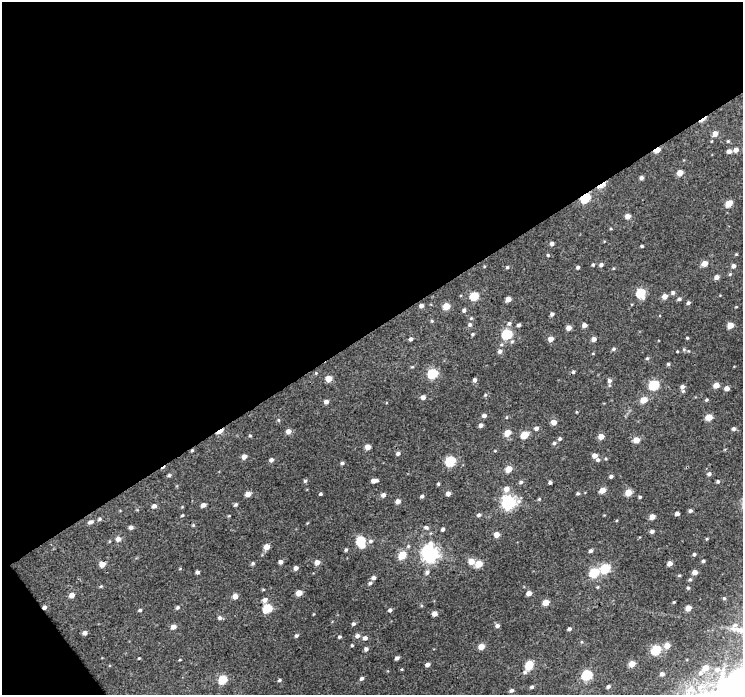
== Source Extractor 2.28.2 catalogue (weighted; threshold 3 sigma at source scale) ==
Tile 1 of 2 x 2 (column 1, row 1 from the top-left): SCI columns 1-741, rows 736-1428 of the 1482 x 1465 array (HDU 1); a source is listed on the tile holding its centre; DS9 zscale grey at full resolution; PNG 745 x 697 px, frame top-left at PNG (2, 2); no overlay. Shown black and unused: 49% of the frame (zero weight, under 3 of 4 exposures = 1% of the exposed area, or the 3 px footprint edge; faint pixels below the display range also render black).
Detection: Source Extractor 2.28.2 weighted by HDU 2 'WHT'; one run over the whole footprint, this tile lists its part. Background 0.0157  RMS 0.0074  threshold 0.0334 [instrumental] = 3 sigma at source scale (4.5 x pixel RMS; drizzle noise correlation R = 1.50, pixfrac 1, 0.0396/0.0396 arcsec/px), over >= 5 px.
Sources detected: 207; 3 cosmic-ray / hot-pixel residue — not listed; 1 inside a brighter listed object's ellipse — not listed separately; the other 203 listed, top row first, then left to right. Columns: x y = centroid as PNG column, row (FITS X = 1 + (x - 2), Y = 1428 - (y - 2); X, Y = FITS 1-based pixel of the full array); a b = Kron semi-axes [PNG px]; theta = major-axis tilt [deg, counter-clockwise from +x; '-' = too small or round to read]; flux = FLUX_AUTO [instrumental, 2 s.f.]
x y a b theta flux
715 134 5 5 - 4.9
728 141 4 4 - 0.85
657 150 5 3 - 10
736 150 5 5 - 3.7
729 151 4 4 - 3
680 173 4 4 - 8.1
641 178 4 4 - 1.9
601 185 13 4 31 9.6
585 198 6 5 - 45
729 204 5 4 - 11
628 216 4 4 - 5.2
552 244 4 4 - 2.2
642 246 3 3 - 0.86
736 254 4 3 - 0.64
548 255 4 4 - 0.77
705 263 5 4 - 7
593 265 4 3 - 0.85
601 265 5 4 - 1.7
733 266 5 4 - 2.4
507 267 4 3 - 0.81
578 267 4 4 - 1.3
730 274 5 4 - 0.79
716 277 5 4 - 3.5
641 293 6 5 - 31
673 293 5 5 - 1.5
474 296 5 5 - 25
664 296 5 4 - 5.2
508 299 4 4 - 6.6
679 299 5 4 - 1.5
688 303 4 4 - 1.5
421 306 4 4 - 2.6
446 306 5 4 - 14
464 310 4 4 - 1.8
552 314 4 3 - 1.7
432 321 5 4 - 0.74
509 323 6 6 - 2
470 325 6 6 - 1.7
518 325 4 3 - 1.6
584 325 4 4 - 3.1
730 325 5 4 - 9
569 328 4 4 - 4.8
472 334 4 4 - 0.79
507 334 5 5 - 46
687 338 4 3 - 0.7
411 339 4 4 - 1.8
551 339 4 4 - 5.2
594 339 5 4 - 3.3
613 349 6 4 17 1.2
500 351 6 6 - 2.6
647 358 5 4 - 1.1
668 364 4 4 - 1
316 373 4 4 - 0.66
433 373 5 5 - 44
329 379 5 4 - 8.2
475 380 5 4 - 1.9
609 381 6 5 - 2.1
654 385 6 5 - 44
716 385 4 4 - 6.8
682 387 8 4 -87 2.8
727 388 4 4 - 4.1
485 395 5 4 - 0.88
423 397 5 4 - 3
644 400 5 5 - 10
706 400 4 4 - 0.83
326 402 4 4 - 2.7
484 415 5 4 - 2
709 417 5 4 - 12
278 420 5 3 - 0.79
554 422 4 4 - 6
481 425 4 4 - 2.4
536 428 5 5 - 2.3
734 429 4 4 - 2
220 431 8 3 29 11
288 431 5 5 - 4.1
507 433 5 4 - 9.7
250 435 4 4 - 0.74
525 435 5 4 - 18
601 436 4 4 - 6.4
560 439 4 4 - 1.3
636 440 5 4 - 8
554 443 5 4 - 1.2
368 447 4 4 - 6.5
495 451 4 2 - 0.54
398 453 5 4 - 2
244 456 5 4 - 3.9
594 456 4 4 - 4.6
271 460 4 4 - 2
598 460 5 4 - 1.5
450 461 5 5 - 45
342 463 5 4 - 1.1
509 469 5 4 - 11
709 474 5 5 - 1.8
169 475 4 4 - 1
611 476 4 3 - 1.6
305 481 5 5 - 1.1
374 481 6 4 9 3.9
718 481 5 4 - 1.1
521 482 6 4 17 1.4
550 482 3 3 - 1.5
438 484 3 3 - 0.94
506 489 6 5 - 4.9
602 490 5 4 - 7.6
628 492 5 4 - 12
448 493 4 4 - 3.1
578 493 4 4 - 0.96
248 494 4 4 - 6.1
320 494 3 3 - 1
383 495 5 4 - 2.9
422 496 4 3 - 1.4
640 497 4 3 - 0.99
539 499 5 4 - 0.82
398 501 4 4 - 3.6
508 502 6 6 - 150
236 504 4 3 - 1.2
203 505 4 4 - 3.1
154 506 6 5 - 2.1
690 511 4 4 - 1.6
677 513 4 4 - 3
182 515 4 3 - 0.71
479 515 5 5 - 1.4
652 517 4 4 - 5.7
99 519 6 5 - 1.2
90 522 8 5 21 2.1
193 525 4 4 - 0.74
131 527 4 4 - 2.2
426 527 6 5 - 1.9
443 529 4 3 - 1.7
652 531 4 4 - 1.9
496 534 4 4 - 6.8
118 539 5 5 - 3.8
361 541 5 5 - 35
371 541 7 5 2 1.8
267 547 4 4 - 7
346 550 4 4 - 1.1
591 551 4 4 - 1.7
430 553 7 6 - 260
694 554 4 4 - 1.2
402 555 5 5 - 18
471 561 6 5 - 6.8
703 561 4 3 - 1.2
280 562 4 4 - 2.6
317 562 5 4 - 4.8
253 563 4 4 - 1.2
670 563 4 4 - 4.4
102 564 4 4 - 7.6
479 564 5 4 - 12
296 568 4 4 - 3.2
605 568 6 5 - 36
197 572 4 3 - 1.7
427 572 6 5 - 1.7
695 572 4 4 - 4.7
594 573 6 5 - 33
679 575 5 3 - 0.75
374 578 5 4 - 2.3
690 579 5 4 - 1
370 583 6 5 - 1.6
101 586 5 3 - 0.74
688 588 4 4 - 0.95
299 593 4 4 - 9.5
529 593 4 4 - 4.6
72 595 5 4 - 4.5
235 596 5 4 - 5.1
724 598 4 4 - 1
265 600 6 5 - 2.9
546 602 5 4 - 8
44 607 4 4 - 2.5
177 607 5 5 - 1.2
267 608 5 5 - 34
688 608 4 4 - 7.1
140 610 4 3 - 1.1
390 610 4 4 - 1.7
434 613 4 4 - 4.9
220 618 6 5 - 1.8
353 624 5 4 - 1.4
497 626 5 4 - 2.3
173 627 5 4 - 4.1
569 629 4 3 - 1.5
85 633 4 4 - 2.8
296 636 4 4 - 1.3
357 636 6 5 - 2.5
339 637 4 3 - 1.1
365 638 5 5 - 2.4
352 645 4 3 - 0.69
481 646 5 4 - 7
667 646 5 5 - 7.2
366 649 5 4 - 2
656 650 5 5 - 38
139 658 3 3 - 0.57
397 658 4 3 - 1.8
427 664 4 4 - 2.6
632 664 5 4 - 10
529 666 7 5 66 24
705 668 6 5 - 9.1
717 669 8 7 - 4.6
700 673 9 7 44 3.6
662 674 5 5 - 2.3
587 675 5 5 - 50
362 678 4 4 - 1.7
223 679 5 5 - 30
279 680 5 4 - 1
608 686 5 4 - 1.6
532 687 4 4 - 1.3
511 690 5 4 - 1.7
Overlapping masked pixels (flux is a lower limit): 5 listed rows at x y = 657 150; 601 185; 585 198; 220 431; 44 607